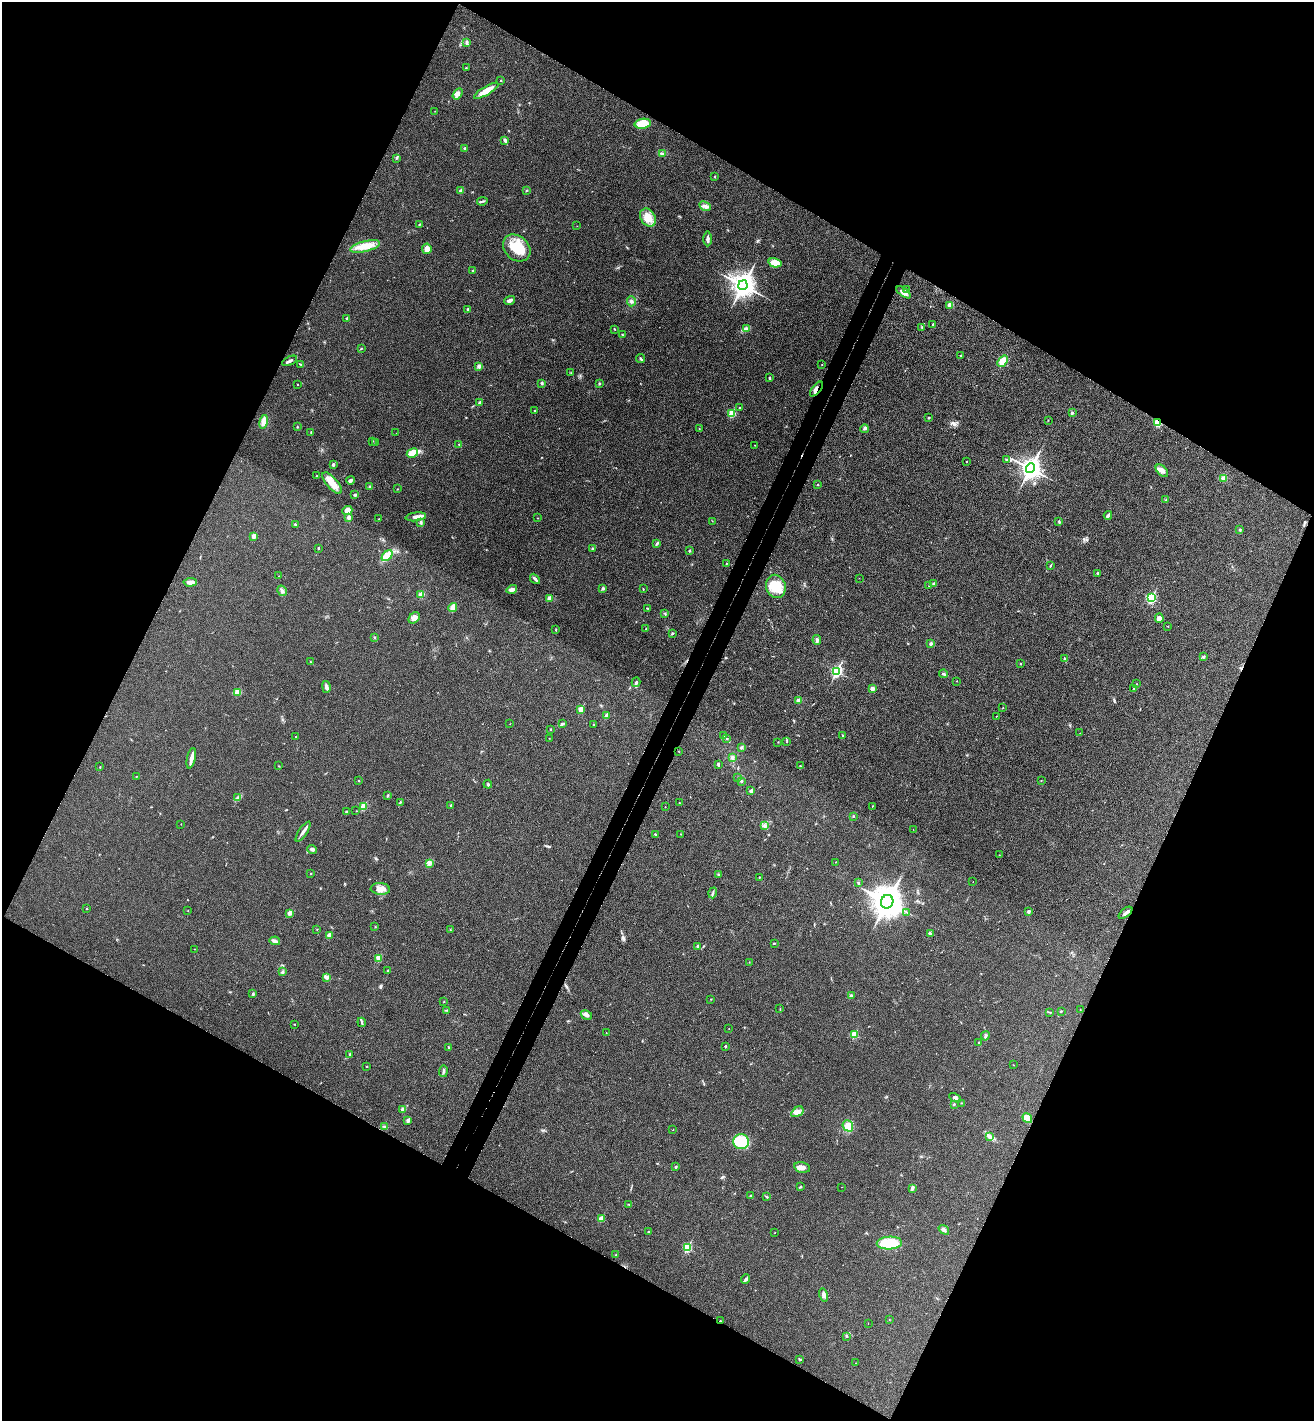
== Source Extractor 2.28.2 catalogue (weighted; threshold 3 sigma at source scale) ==
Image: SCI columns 198-5442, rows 35-5710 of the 5774 x 5741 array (HDU 1 of 3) = the unmasked area's bounding box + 8 px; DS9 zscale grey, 4 x 4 block average (1 PNG px = mean of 4 x 4 image px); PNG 1316 x 1423 px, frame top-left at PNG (2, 2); each listed source drawn as its Kron ellipse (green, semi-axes under 4 px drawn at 4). Shown black and unused: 47% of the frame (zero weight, under 3 of 4 exposures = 6% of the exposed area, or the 3 px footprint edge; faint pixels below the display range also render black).
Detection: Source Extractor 2.28.2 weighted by HDU 2 'WHT'. Background 0.0453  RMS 0.007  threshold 0.0314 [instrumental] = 3 sigma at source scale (4.5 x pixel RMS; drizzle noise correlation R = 1.50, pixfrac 1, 0.05/0.05 arcsec/px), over >= 5 px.
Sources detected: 293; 1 inside a brighter object's white glare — neither listed nor drawn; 3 coinciding with a brighter row at this scale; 6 inside a brighter listed object's ellipse — not listed separately; the other 283 listed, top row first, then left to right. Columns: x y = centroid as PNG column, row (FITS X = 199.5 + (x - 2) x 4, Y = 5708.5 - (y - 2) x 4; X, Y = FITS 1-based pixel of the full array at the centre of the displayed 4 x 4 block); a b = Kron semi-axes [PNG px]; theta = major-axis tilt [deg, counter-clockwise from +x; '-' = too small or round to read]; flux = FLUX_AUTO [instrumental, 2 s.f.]
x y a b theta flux
467 43 3 3 - 5.5
466 68 2 2 - 3.3
501 81 2 2 - 2.2
486 91 14 4 30 42
458 94 6 3 57 13
435 111 2 2 - 0.76
643 124 8 5 10 74
505 141 3 3 - 5.9
465 148 2 2 - 20
662 154 3 3 - 5.6
396 158 2 2 - 2.6
715 177 2 2 - 6.9
461 191 2 2 - 33
526 191 2 2 - 1.2
482 201 5 2 - 6.1
705 206 6 3 -26 11
648 218 10 7 -59 46
419 224 2 2 - 2.6
577 226 2 2 - 1.1
707 239 7 2 90 13
365 246 15 5 14 55
517 248 15 12 -43 100
427 249 5 4 - 24
775 263 7 4 -13 38
473 271 2 2 - 1.5
743 285 5 4 - 3500
907 290 3 2 - 7.2
903 292 8 3 -35 25
510 300 5 3 - 11
631 301 5 2 - 6.6
950 305 4 3 - 15
468 309 2 2 - 5.2
347 318 2 2 - 8.9
933 324 2 2 - 2.9
746 328 3 2 - 5.8
922 328 2 2 - 2
614 329 2 2 - 2
622 335 2 2 - 3
361 349 2 2 - 1.4
961 356 2 2 - 8.7
641 359 5 2 - 4.5
289 361 8 2 27 12
1003 361 6 4 50 51
300 364 2 2 - 2.2
822 365 2 2 - 3.1
479 366 3 3 - 10
571 373 2 2 - 1.6
770 378 4 2 - 3.9
542 383 3 2 - 4.6
297 384 2 2 - 1.9
599 384 2 2 - 3.3
816 389 9 4 51 21
480 403 2 2 - 23
740 408 2 2 - 4.9
535 411 2 2 - 3.1
732 413 2 2 - 170
1072 413 3 2 - 4.1
928 418 2 2 - 2.2
1048 420 2 2 - 1.2
264 422 7 4 78 31
1158 422 2 2 - 200
297 426 2 2 - 1.4
699 429 2 2 - 2.1
864 429 4 3 - 6.7
311 432 2 2 - 4.1
396 433 2 2 - 0.55
373 441 2 2 - 1.9
376 442 2 2 - 2
459 444 2 2 - 2.4
754 445 2 2 - 1.3
412 453 6 4 29 51
1006 460 4 2 - 5.1
967 462 2 2 - 3.1
333 465 4 3 - 5.9
1030 468 5 4 - 2300
1162 471 7 4 -44 18
316 476 2 2 - 2.9
1224 478 4 3 - 17
350 480 4 3 - 7.6
332 483 13 5 -49 52
818 485 2 2 - 1.5
370 487 3 2 - 5.3
398 489 2 2 - 1.7
355 495 3 3 - 6.2
1166 500 3 2 - 3.2
347 511 5 4 - 29
1108 515 4 2 - 10
349 517 3 2 - 13
416 517 10 3 7 20
537 518 2 2 - 1.2
379 519 2 2 - 1.9
712 521 2 2 - 1.2
1059 521 3 2 - 4
421 522 4 2 - 6.2
295 524 3 2 - 3.4
1240 530 4 2 - 3.9
254 536 2 2 - 45
657 543 4 2 - 5.7
318 548 2 2 - 7.1
592 549 2 2 - 1.9
690 551 2 2 - 3.7
387 556 6 4 43 66
726 563 2 2 - 2.9
1050 565 2 2 - 2.7
1098 574 2 2 - 4.6
279 576 2 2 - 0.72
859 578 2 2 - 0.69
535 579 6 3 -47 8.9
190 582 6 3 4 17
933 584 2 2 - 14
776 586 12 9 -69 95
929 586 2 2 - 1.3
512 589 5 4 - 14
603 589 3 3 - 6
643 589 2 2 - 1.8
282 591 5 3 - 9.6
421 594 4 3 - 16
549 598 2 2 - 52
1151 598 3 2 - 420
453 607 5 3 - 29
647 608 3 2 - 1.9
665 614 3 2 - 3.1
414 618 6 5 - 15
1159 618 5 4 - 23
1168 626 2 2 - 2.3
646 629 2 2 - 4.2
556 630 3 2 - 2.1
672 633 3 2 - 4.3
374 637 2 2 - 1.6
817 640 5 3 - 8.3
931 644 2 2 - 23
1203 657 4 2 - 4.4
1064 658 2 2 - 2
310 662 2 2 - 1.6
1021 664 2 2 - 2.6
836 671 3 2 - 550
944 674 4 2 - 6
957 681 2 2 - 1.5
636 682 5 3 - 8.5
1137 684 2 2 - 1
326 687 6 2 -77 16
872 688 3 3 - 14
1133 689 3 2 - 2.5
237 692 3 2 - 5.6
799 700 4 3 - 10
1003 707 2 2 - 1.1
581 709 2 2 - 83
607 716 2 2 - 51
996 716 2 2 - 0.8
510 724 2 2 - 0.9
562 724 4 2 - 5.7
593 724 2 2 - 1.6
550 730 2 2 - 2.1
1080 733 2 2 - 0.76
724 735 2 2 - 2.5
843 736 3 2 - 2.7
296 737 2 2 - 1.9
549 738 2 2 - 0.86
727 738 2 2 - 2.1
787 741 3 2 - 2.6
778 742 2 2 - 1.4
741 747 3 2 - 5.8
679 752 2 2 - 1.2
191 758 10 3 76 27
732 758 3 3 - 5.9
718 764 4 2 - 4.7
279 766 2 2 - 1.8
800 766 2 2 - 1.8
100 767 2 2 - 1.8
136 776 2 2 - 1.2
738 778 2 2 - 1.2
1041 780 2 2 - 3
358 781 2 2 - 1.4
741 781 3 2 - 4.2
488 784 4 2 - 5.3
751 791 2 2 - 26
388 795 2 2 - 11
238 798 3 2 - 4.8
400 802 2 2 - 1.6
679 803 2 2 - 2.5
363 806 2 2 - 140
450 806 2 2 - 11
872 806 2 2 - 2.6
665 807 2 2 - 1.8
347 811 2 2 - 4
356 811 2 2 - 1.7
853 816 2 2 - 2.5
181 824 2 2 - 1.1
765 825 3 2 - 5.8
913 829 2 2 - 0.88
303 832 12 2 56 16
655 834 3 2 - 4.2
681 834 2 2 - 1.7
312 849 5 3 - 12
999 855 2 2 - 2.5
836 862 2 2 - 0.98
429 863 2 2 - 2
310 873 2 2 - 2.1
718 875 2 2 - 1.4
759 877 2 2 - 3.9
973 882 2 2 - 0.71
858 883 2 2 - 4.3
380 889 9 6 -5 28
713 893 5 2 - 6.4
887 902 7 6 - 5700
87 909 2 2 - 3.3
188 911 2 2 - 1.8
907 912 2 2 - 1.9
1028 912 2 2 - 15
289 913 2 2 - 45
1125 913 8 3 40 14
375 927 2 2 - 2
317 929 2 2 - 1.3
450 930 2 2 - 1.6
930 933 2 2 - 1.9
329 935 2 2 - 52
275 941 5 2 - 8.9
774 943 2 2 - 2.9
698 946 2 2 - 16
194 949 2 2 - 0.72
379 958 2 2 - 97
749 962 2 2 - 1.1
388 970 2 2 - 2
283 972 3 2 - 5.9
326 977 4 4 - 8.7
253 994 3 2 - 4.7
851 995 3 2 - 4.1
711 999 2 2 - 1.8
444 1002 2 2 - 1.5
780 1009 3 2 - 2.1
447 1010 3 2 - 2.8
1080 1010 2 2 - 1.9
1061 1011 2 2 - 1.6
1050 1012 3 2 - 2.1
586 1015 6 3 -29 12
362 1022 5 2 - 6.7
294 1024 2 2 - 1.6
729 1029 2 2 - 1
606 1033 2 2 - 1.5
854 1034 2 2 - 150
985 1036 5 2 - 6.7
978 1042 2 2 - 2.7
725 1046 2 2 - 11
448 1047 2 2 - 2.4
349 1055 3 2 - 3.6
1013 1065 2 2 - 1.1
367 1067 2 2 - 1.8
443 1071 6 2 82 7.5
955 1098 6 2 -27 8
961 1103 2 2 - 1.6
954 1104 2 2 - 7
403 1109 2 2 - 38
797 1112 7 4 34 22
1027 1118 5 4 - 39
408 1120 2 2 - 31
384 1126 2 2 - 2.4
848 1126 6 5 - 39
673 1130 2 2 - 1.8
990 1136 4 3 - 8.8
741 1142 8 7 - 110
676 1167 2 2 - 7.1
802 1167 8 5 -12 22
800 1187 3 2 - 4
841 1187 2 2 - 0.62
912 1188 4 2 - 10
750 1196 2 2 - 2.1
766 1197 3 2 - 2.8
629 1205 2 2 - 1.8
601 1218 2 2 - 60
944 1230 6 2 -37 8.3
648 1232 2 2 - 7.6
775 1233 2 2 - 0.92
889 1243 12 6 3 110
687 1247 3 2 - 210
616 1254 2 2 - 3.7
746 1279 5 3 - 9.4
824 1295 6 3 -75 12
889 1319 2 2 - 1.2
720 1321 2 2 - 2.1
868 1323 2 2 - 0.98
846 1336 2 2 - 3.3
800 1359 3 2 - 3.7
855 1363 2 2 - 1
Overlapping masked pixels (flux is a lower limit): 3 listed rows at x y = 816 389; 1158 422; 720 1321
Diffuse or blended objects may show on this block-average render without a row.